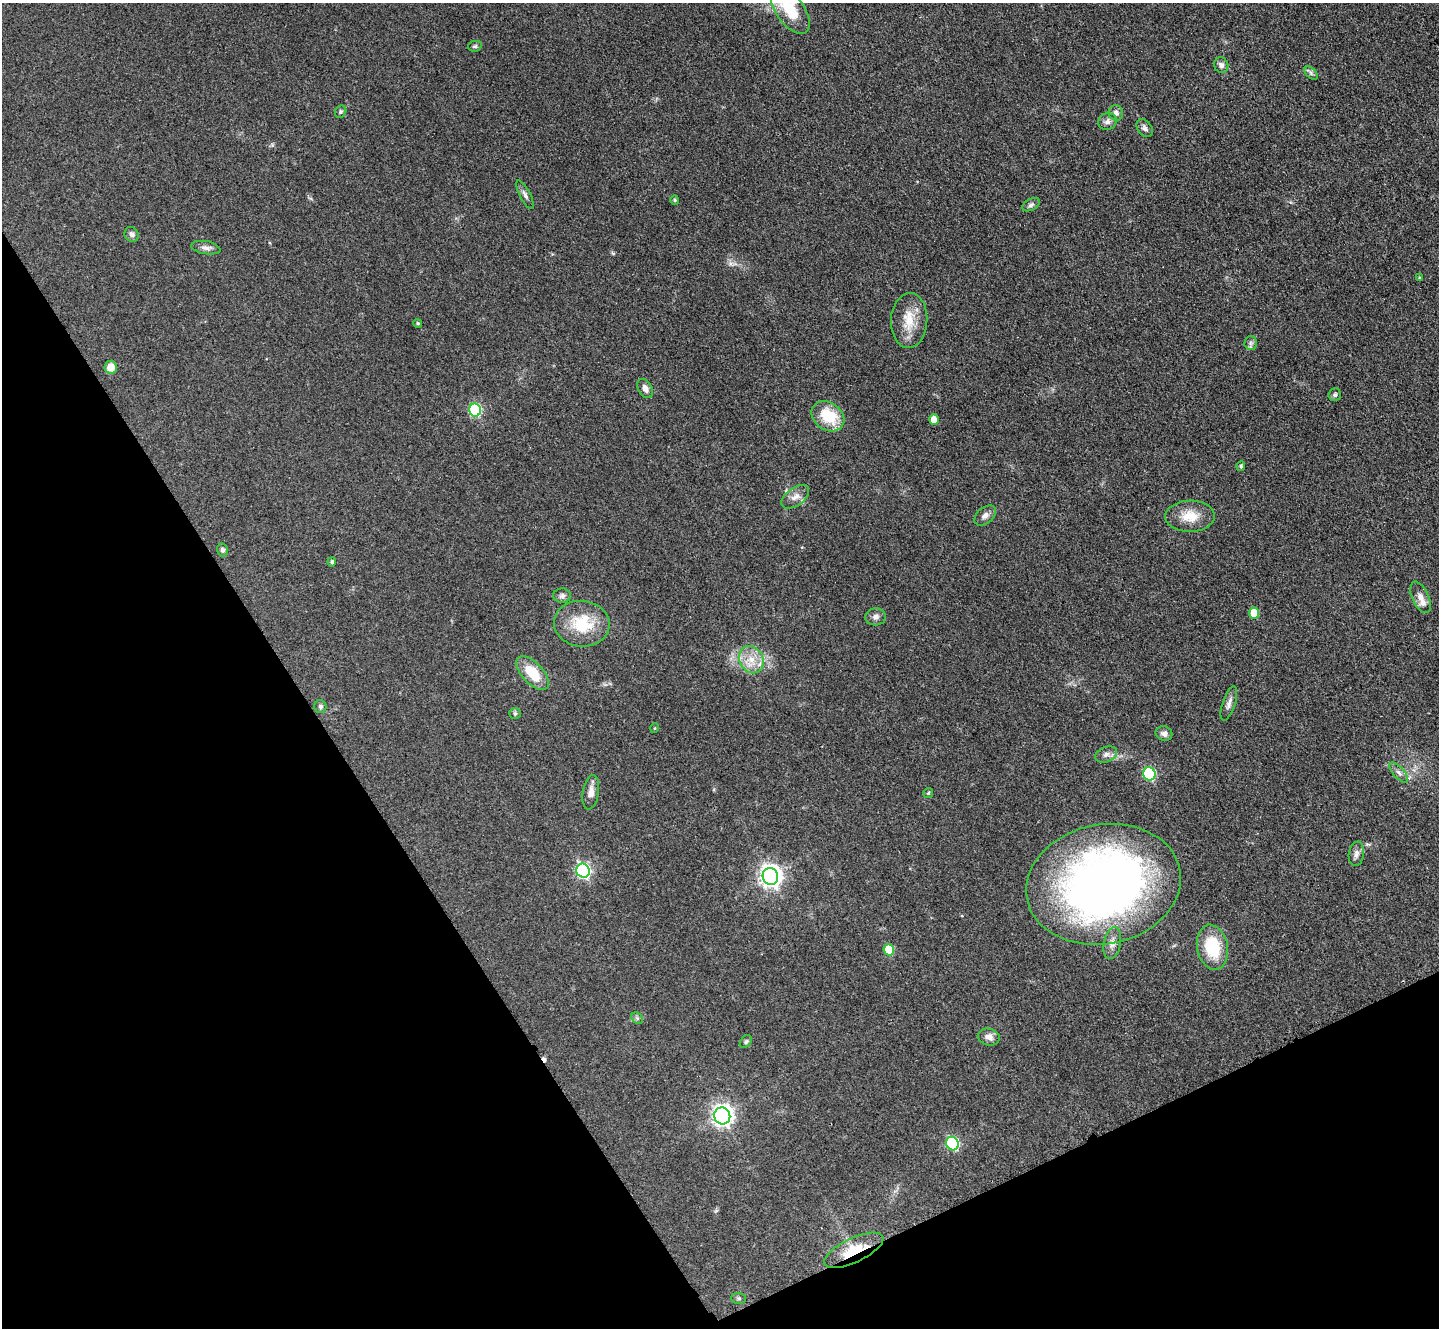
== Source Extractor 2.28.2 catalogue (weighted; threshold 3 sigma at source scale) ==
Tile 14 of 4 x 4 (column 2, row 4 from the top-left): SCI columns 1468-2904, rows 465-1790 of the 5954 x 5981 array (HDU 1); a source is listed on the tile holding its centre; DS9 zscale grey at full resolution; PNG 1441 x 1330 px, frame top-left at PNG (2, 3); each listed source drawn as its Kron ellipse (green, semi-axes under 4 px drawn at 4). Shown black and unused: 27% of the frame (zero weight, under 3 of 4 exposures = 3% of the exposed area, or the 3 px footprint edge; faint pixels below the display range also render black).
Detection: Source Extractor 2.28.2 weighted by HDU 2 'WHT'; one run over the whole footprint, this tile lists its part. Background 0.0721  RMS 0.0063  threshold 0.0282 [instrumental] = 3 sigma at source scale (4.5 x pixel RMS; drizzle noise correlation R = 1.50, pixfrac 1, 0.05/0.05 arcsec/px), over >= 5 px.
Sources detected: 62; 1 inside a brighter object's white glare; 1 cosmic-ray / hot-pixel residue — neither listed nor drawn; the other 60 listed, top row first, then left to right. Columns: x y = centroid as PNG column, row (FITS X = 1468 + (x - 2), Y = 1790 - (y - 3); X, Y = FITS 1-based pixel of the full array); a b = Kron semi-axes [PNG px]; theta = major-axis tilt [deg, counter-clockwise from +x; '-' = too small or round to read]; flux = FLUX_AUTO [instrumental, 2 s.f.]
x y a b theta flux
790 10 27 14 -55 23
475 46 7 5 11 1.1
1221 65 8 7 - 2.5
1311 73 8 4 -47 1.5
341 112 6 5 - 1.1
1116 113 8 7 - 2.7
1107 122 9 8 - 2.6
1145 128 10 7 -52 2.2
525 195 16 5 -63 2.2
675 200 5 4 - 0.77
1031 205 9 5 27 1.7
132 234 8 7 - 2.1
206 248 15 6 -10 2.8
1419 278 4 3 - 0.65
909 321 27 18 88 14
418 323 4 4 - 0.9
1251 343 7 6 - 1.6
111 367 6 6 - 7.4
645 389 10 6 -59 3.4
1335 395 6 6 - 1.3
475 410 6 6 - 64
828 416 17 13 -34 21
934 420 5 5 - 7.2
1241 466 5 4 - 1.2
795 497 16 9 36 4.5
985 515 12 8 39 3.2
1190 516 25 15 1 13
222 550 6 5 - 1.7
332 562 4 4 - 1.3
562 596 9 7 3 2.2
1421 597 17 8 -65 5.3
1254 613 5 5 - 13
876 617 10 8 5 2.8
582 624 28 23 -5 27
751 660 14 11 -59 9.2
533 673 21 10 -47 17
1229 703 18 6 72 3.1
320 707 6 6 - 1.4
515 713 5 5 - 1
655 728 5 3 - 0.52
1164 733 8 7 - 2.5
1106 754 11 7 21 2.8
1399 773 12 5 -48 2.6
1149 774 7 6 - 59
591 792 17 8 81 4.5
928 793 5 5 - 0.76
1356 854 12 7 81 2.9
583 871 7 6 - 130
770 876 8 7 - 390
1103 884 78 59 11 400
1112 943 16 8 79 4.3
1212 947 23 15 -78 28
889 950 6 5 - 20
637 1018 6 5 - 1.2
989 1037 11 8 -13 3.9
746 1042 7 5 50 1.1
722 1116 8 8 - 310
952 1144 7 6 - 79
854 1250 32 12 25 19
739 1298 7 5 -1 1.2
Overlapping masked pixels (flux is a lower limit): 1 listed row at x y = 854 1250
Isophote crosses this tile's border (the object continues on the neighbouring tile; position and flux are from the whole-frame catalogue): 1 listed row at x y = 790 10